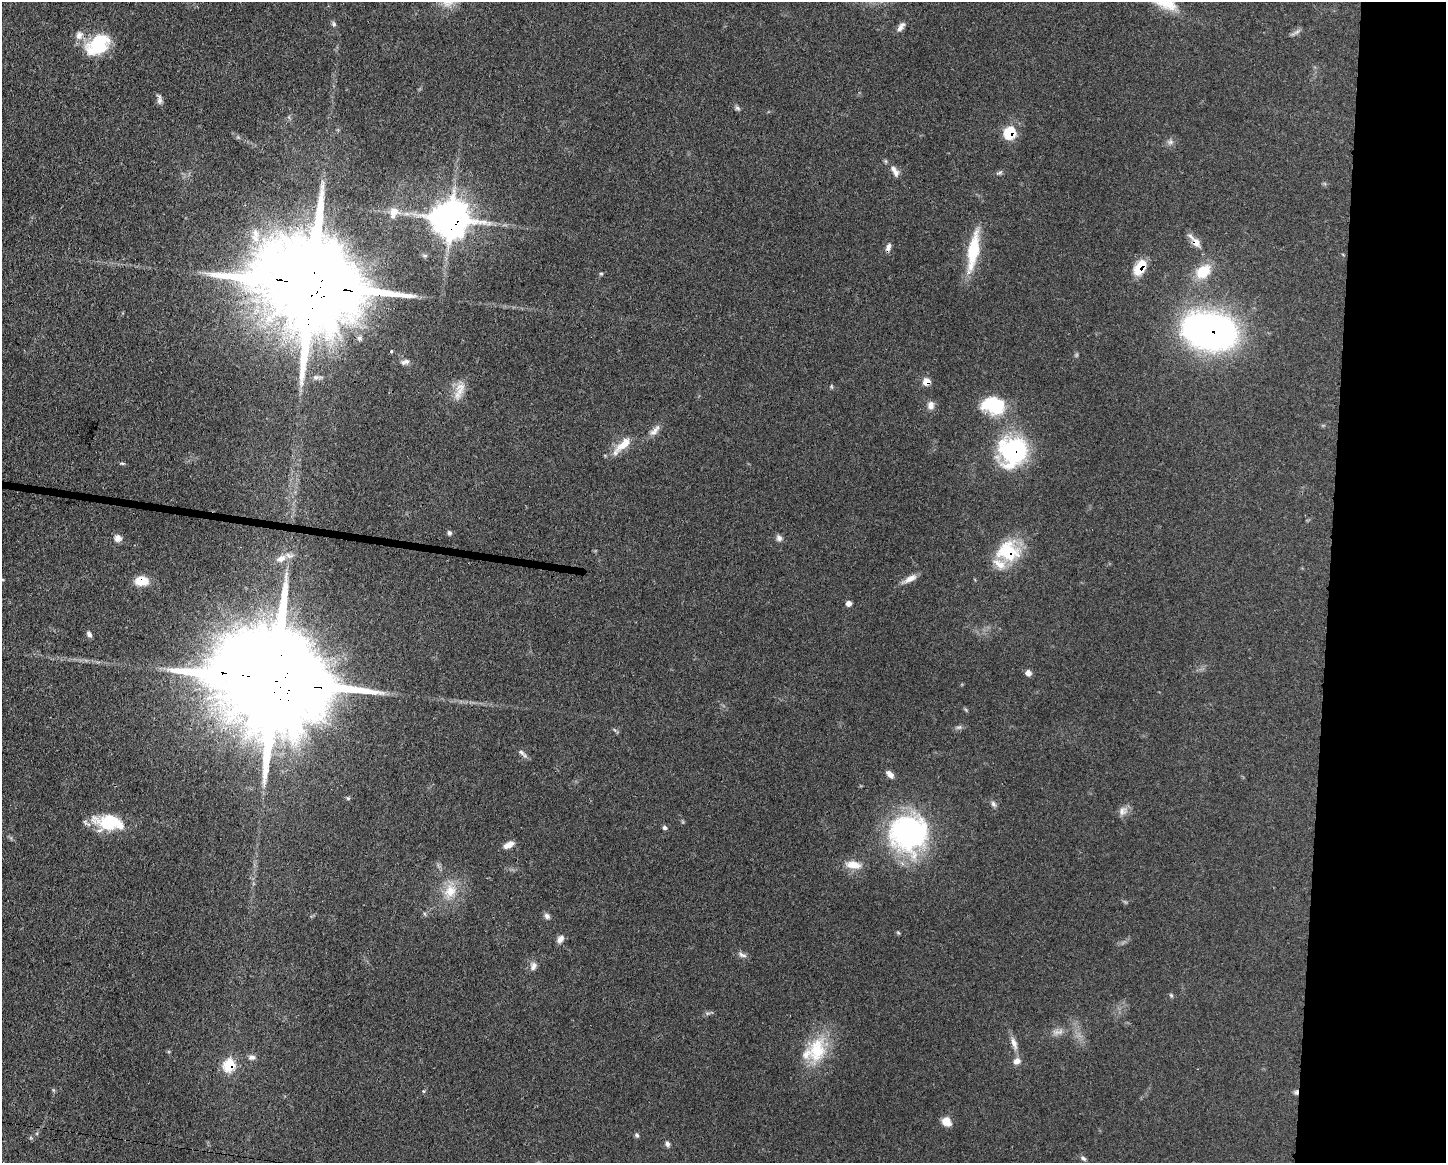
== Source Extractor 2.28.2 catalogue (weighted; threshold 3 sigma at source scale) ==
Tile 9 of 3 x 4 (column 3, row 3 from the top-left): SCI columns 3002-4445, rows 1167-2327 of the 4672 x 4656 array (HDU 1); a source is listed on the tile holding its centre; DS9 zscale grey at full resolution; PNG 1448 x 1165 px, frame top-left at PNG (2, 2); no overlay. Shown black and unused: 8% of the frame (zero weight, under 3 of 4 exposures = <1% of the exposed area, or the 3 px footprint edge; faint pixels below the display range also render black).
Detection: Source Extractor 2.28.2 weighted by HDU 2 'WHT'; one run over the whole footprint, this tile lists its part. Background 0.0585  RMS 0.0042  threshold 0.019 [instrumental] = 3 sigma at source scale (4.5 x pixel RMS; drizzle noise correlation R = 1.50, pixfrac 1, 0.05/0.05 arcsec/px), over >= 5 px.
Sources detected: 74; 4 inside a brighter listed object's ellipse — not listed separately; the other 70 listed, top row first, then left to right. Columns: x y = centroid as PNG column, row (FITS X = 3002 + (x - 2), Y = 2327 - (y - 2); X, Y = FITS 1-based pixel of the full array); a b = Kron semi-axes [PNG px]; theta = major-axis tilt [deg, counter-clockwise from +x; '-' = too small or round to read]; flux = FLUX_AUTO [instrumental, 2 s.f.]
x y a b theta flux
334 24 7 5 -51 0.85
901 27 12 6 60 2.2
1297 32 11 5 27 1.3
98 45 31 20 35 20
159 99 14 6 -80 1.6
737 108 8 5 -17 0.87
1010 133 7 6 - 21
1170 142 8 6 1 1.4
896 173 11 8 -81 2
999 173 7 4 19 0.79
394 211 13 12 - 4.3
451 219 11 11 - 1100
1195 241 20 8 -49 4
888 247 12 6 72 1.7
973 250 47 14 81 17
1140 267 14 8 60 13
1203 271 20 14 39 10
601 274 5 5 - 0.53
313 285 45 21 -9 14000
1210 331 45 30 -12 180
391 351 3 3 - 0.73
407 361 8 7 - 1.7
316 377 9 7 0 1.5
926 382 8 8 - 3.3
831 386 6 4 -71 0.48
460 388 21 12 72 5.3
931 405 11 9 78 2.2
993 405 26 18 -13 20
655 430 20 7 49 2.8
624 444 29 11 42 7
1013 451 30 28 69 50
122 463 6 3 -1 0.52
449 533 7 6 - 0.9
118 538 9 9 - 2
779 538 8 7 - 1.6
1008 552 23 21 -17 23
281 558 15 9 29 3.5
910 578 18 7 30 3.1
141 581 15 10 2 7
848 603 5 5 - 2
89 634 7 6 - 1.3
1028 673 7 6 - 2
275 681 51 23 -9 17000
959 727 9 5 18 1
521 752 11 6 -45 1.5
890 774 10 6 -46 2.5
993 804 9 6 -62 1.2
1123 811 13 10 55 2.6
109 822 34 17 -7 18
664 827 6 5 - 0.76
908 833 43 41 17 72
508 845 12 6 28 3
853 865 20 9 -6 5.2
450 891 20 16 59 9
547 916 8 6 -48 1.4
560 939 11 7 45 2
742 955 12 6 -22 1.5
533 966 12 8 70 2
1171 995 6 4 -45 0.54
1058 1032 17 5 5 2.4
1014 1043 18 7 -69 2.9
817 1050 36 23 76 19
252 1057 9 6 -2 1.6
1017 1061 10 8 36 2.2
229 1065 7 6 - 24
1296 1092 7 5 88 1.1
946 1122 11 8 -34 4
637 1135 6 5 - 0.74
667 1144 7 5 -73 1.1
1083 1158 9 5 -33 1.1
Overlapping masked pixels (flux is a lower limit): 14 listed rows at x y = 1010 133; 451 219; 1195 241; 888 247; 1140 267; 313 285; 1210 331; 926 382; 1013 451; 1008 552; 141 581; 275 681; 229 1065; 1296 1092